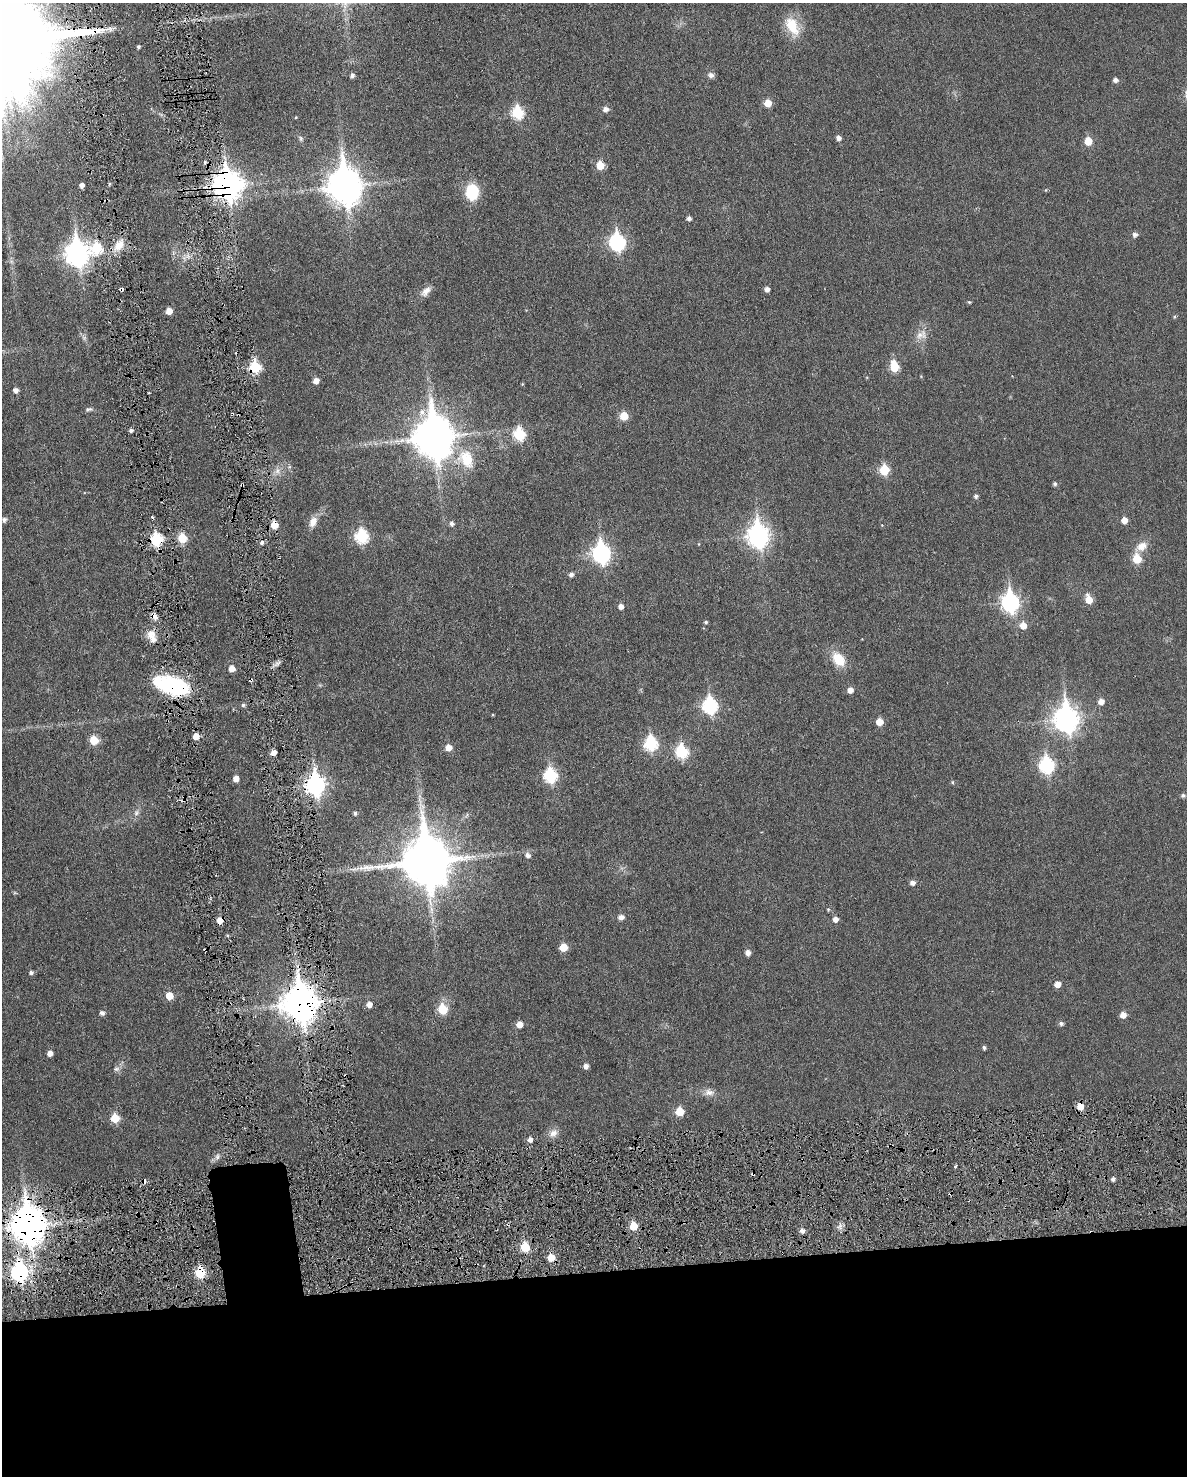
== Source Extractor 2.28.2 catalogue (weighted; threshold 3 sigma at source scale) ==
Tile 11 of 4 x 3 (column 3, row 3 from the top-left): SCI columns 2399-3583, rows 160-1633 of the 4786 x 4824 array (HDU 1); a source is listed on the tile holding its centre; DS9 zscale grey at full resolution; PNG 1189 x 1478 px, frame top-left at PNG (2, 3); no overlay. Shown black and unused: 15% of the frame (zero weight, under 3 of 6 exposures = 1% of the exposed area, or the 3 px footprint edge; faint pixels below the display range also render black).
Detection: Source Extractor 2.28.2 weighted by HDU 2 'WHT'; one run over the whole footprint, this tile lists its part. Background 0.0355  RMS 0.0047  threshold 0.019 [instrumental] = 3 sigma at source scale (4.09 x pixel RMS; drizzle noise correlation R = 1.36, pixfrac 0.8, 0.05/0.05 arcsec/px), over >= 5 px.
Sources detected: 142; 1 too faint to see at this stretch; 6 cosmic-ray / hot-pixel residue — not listed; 1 inside a brighter listed object's ellipse — not listed separately; the other 134 listed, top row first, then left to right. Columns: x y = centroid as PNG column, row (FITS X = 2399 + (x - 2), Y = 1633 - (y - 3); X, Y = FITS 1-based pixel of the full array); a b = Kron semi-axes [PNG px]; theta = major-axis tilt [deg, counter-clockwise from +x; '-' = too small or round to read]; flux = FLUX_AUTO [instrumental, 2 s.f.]
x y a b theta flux
792 26 25 14 -59 11
138 47 4 3 - 0.86
352 75 5 4 - 1.3
711 75 8 7 - 1.6
1115 80 5 5 - 1.7
768 103 5 5 - 6.5
606 109 6 5 - 2.2
517 113 7 6 - 33
296 117 4 3 - 0.33
301 138 9 4 -89 0.76
838 138 5 5 - 1.8
1088 141 6 5 - 7.4
600 165 5 5 - 9.5
81 185 4 4 - 1.9
227 185 11 10 - 470
344 186 14 11 -83 770
1046 190 5 3 - 0.34
472 192 16 13 -89 15
689 218 4 4 - 1.4
1135 235 5 5 - 1.5
617 242 8 7 - 85
119 245 16 11 53 5.8
96 248 7 7 - 22
77 253 10 8 -83 310
121 289 4 4 - 1.7
767 289 5 5 - 1.8
426 291 15 9 46 3.1
969 302 4 4 - 0.54
169 311 5 5 - 4.5
1174 317 5 3 - 0.47
921 335 17 13 25 4.3
84 338 6 6 - 0.97
255 367 6 6 - 29
894 367 7 5 -78 14
316 381 5 5 - 3.1
522 384 4 3 - 0.34
15 390 5 5 - 2
88 409 10 5 5 1.1
422 412 10 9 - 3.1
624 416 6 5 - 9.7
131 430 4 4 - 1.1
519 434 7 6 - 31
434 437 14 12 -83 1300
466 459 26 19 -54 13
884 470 6 6 - 18
1055 484 5 5 - 0.85
242 485 4 3 - 0.53
976 496 5 4 - 1.1
4 520 6 5 - 1.3
1124 520 6 5 - 3.3
313 522 14 8 69 3.7
452 523 6 5 - 1.4
274 525 5 5 - 7.5
758 535 10 8 -84 220
362 536 7 7 - 42
182 538 5 5 - 16
156 539 7 6 - 36
262 542 5 5 - 1.1
699 544 4 3 - 0.33
1142 546 16 10 33 4.5
601 553 9 8 - 150
1137 559 6 6 - 12
571 574 5 5 - 1.5
1089 599 7 6 - 6.1
1010 602 9 7 -82 130
621 606 5 5 - 2.4
154 616 9 7 -47 2.1
706 622 4 4 - 0.7
1023 625 6 6 - 4.8
151 634 13 11 56 4
839 659 19 13 -51 8.6
231 668 5 5 - 3.9
172 686 36 17 -17 42
850 690 5 5 - 2.6
1101 701 6 5 - 2.9
243 705 5 5 - 0.89
710 706 8 7 - 65
1066 719 11 8 -84 330
879 722 5 5 - 5.5
196 736 5 5 - 4.7
94 740 6 6 - 11
651 743 7 6 - 45
448 747 6 6 - 3.8
681 752 7 6 - 36
273 753 4 4 - 3
1046 765 8 7 - 64
550 775 7 7 - 47
236 778 5 5 - 3.6
952 782 5 4 - 0.5
315 785 9 8 - 170
1183 795 5 5 - 0.97
136 813 8 6 75 1.5
355 813 5 4 - 0.84
528 855 6 5 - 1.8
426 861 16 15 - 2200
912 883 5 5 - 1.9
828 909 5 4 - 0.45
621 917 6 5 - 2.1
835 919 6 5 - 2.2
220 920 6 5 - 3.8
563 947 6 5 - 7.5
748 953 5 5 - 2.3
31 972 4 4 - 1.3
1057 984 6 5 - 3.3
169 996 6 5 - 7.1
300 1003 13 11 -79 730
369 1004 6 5 - 2.6
443 1009 6 6 - 15
102 1013 5 5 - 1.5
1123 1015 5 5 - 3.4
1061 1023 5 5 - 1.2
520 1024 6 5 - 3.8
984 1047 5 4 - 0.81
50 1053 5 5 - 2.8
586 1066 5 5 - 2.2
116 1069 8 6 14 1.3
709 1092 14 9 -7 2.9
1080 1106 6 6 - 5
679 1111 6 6 - 10
115 1118 6 5 - 12
553 1133 14 10 39 3
530 1139 6 5 - 1.8
217 1157 7 4 89 0.94
955 1166 3 3 - 1.4
753 1174 5 3 - 0.59
1113 1179 5 4 - 1.1
951 1194 3 3 - 0.72
27 1225 13 10 -84 940
634 1226 6 5 - 8.6
802 1230 5 5 - 1.8
525 1247 6 5 - 15
551 1257 6 6 - 6.3
19 1272 9 7 -85 120
200 1273 6 6 - 21
Overlapping masked pixels (flux is a lower limit): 18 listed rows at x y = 227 185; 121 289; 255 367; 242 485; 274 525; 156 539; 154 616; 172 686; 315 785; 220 920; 300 1003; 1080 1106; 753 1174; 951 1194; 27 1225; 551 1257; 19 1272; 200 1273